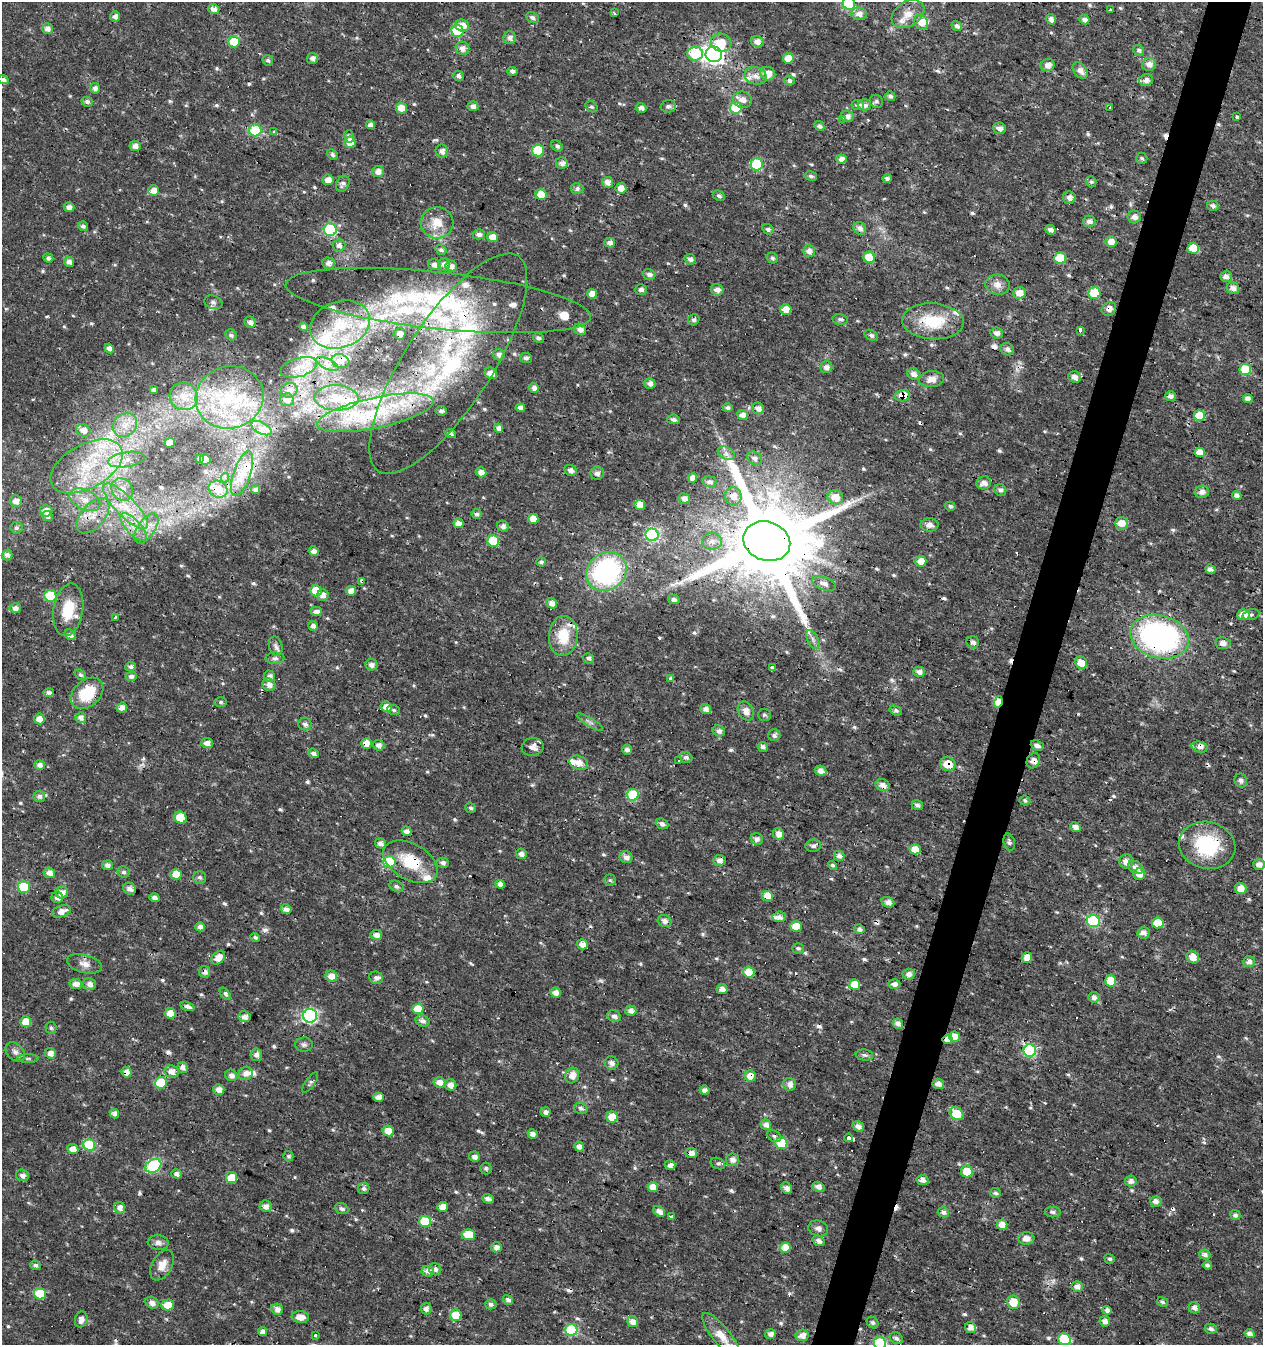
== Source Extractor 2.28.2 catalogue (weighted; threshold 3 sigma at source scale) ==
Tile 10 of 4 x 4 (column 2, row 3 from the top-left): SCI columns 1539-2799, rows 1345-2687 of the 5534 x 5379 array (HDU 1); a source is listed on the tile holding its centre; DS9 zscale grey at full resolution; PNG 1265 x 1347 px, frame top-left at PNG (2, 2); each listed source drawn as its Kron ellipse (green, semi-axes under 4 px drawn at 4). Shown black and unused: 4% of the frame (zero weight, under 3 of 4 exposures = <1% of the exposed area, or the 3 px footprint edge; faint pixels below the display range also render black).
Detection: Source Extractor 2.28.2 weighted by HDU 2 'WHT'; one run over the whole footprint, this tile lists its part. Background 0.0159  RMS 0.0022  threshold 0.00973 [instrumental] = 3 sigma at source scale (4.5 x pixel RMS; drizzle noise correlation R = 1.50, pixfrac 1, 0.0396/0.0396 arcsec/px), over >= 5 px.
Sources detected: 678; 1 too faint to see at this stretch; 20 cosmic-ray / hot-pixel residue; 1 long thin detection or spike segment (spike, bleed or trail) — neither listed nor drawn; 33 inside a brighter listed object's ellipse — not listed separately; of the other 623, all 500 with FLUX_AUTO >= 0.421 (the completeness limit of this list) listed and drawn (123 fainter detections not listed), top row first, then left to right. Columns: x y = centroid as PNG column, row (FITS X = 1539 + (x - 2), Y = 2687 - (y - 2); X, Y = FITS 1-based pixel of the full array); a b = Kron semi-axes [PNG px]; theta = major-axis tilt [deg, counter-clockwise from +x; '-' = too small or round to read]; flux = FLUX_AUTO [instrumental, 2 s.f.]
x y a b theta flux
849 3 6 6 - 22
214 9 6 5 - 1.3
1110 10 3 2 - 0.46
614 13 3 3 - 1.3
859 14 7 6 - 1.5
908 14 18 12 31 3
115 16 5 5 - 1.1
532 18 6 5 - 0.75
1051 19 5 4 - 1.2
1084 20 5 4 - 1
921 22 8 6 -55 2.2
462 25 7 6 - 1.9
957 26 5 5 - 0.71
47 29 5 5 - 1.3
457 31 6 6 - 13
510 38 6 6 - 0.93
234 42 6 5 - 7
721 42 10 9 - 3.4
757 42 6 6 - 1.3
462 48 7 6 - 1.4
1139 50 5 5 - 0.69
695 53 8 7 - 11
714 54 8 8 - 110
313 58 5 5 - 0.92
788 58 5 5 - 3.1
268 60 5 5 - 0.5
1149 64 7 6 - 1.2
1048 65 7 6 - 1.5
1080 70 9 6 -48 1.4
512 71 5 4 - 0.7
768 74 7 6 - 2.3
458 76 5 5 - 0.84
756 76 11 8 -14 1.6
3 80 5 4 - 0.62
1146 80 7 6 - 1.3
789 81 5 5 - 0.71
95 88 5 5 - 0.91
890 96 5 5 - 0.57
742 100 9 8 - 1.3
876 101 7 6 - 0.53
87 102 5 5 - 0.66
858 105 6 5 - 0.81
864 105 6 5 - 0.97
473 106 5 5 - 0.82
668 106 8 6 2 0.76
592 107 6 5 - 0.44
401 108 5 5 - 2.2
641 108 5 4 - 0.81
736 108 6 6 - 9.1
1110 108 3 3 - 0.76
847 116 6 5 - 1
1237 117 3 3 - 2.6
842 120 4 3 - 0.96
371 125 4 4 - 1.2
819 126 5 4 - 0.62
999 128 6 5 - 1
255 130 6 6 - 18
274 132 3 3 - 0.49
349 136 6 5 - 0.77
350 142 6 5 - 2.6
135 146 5 5 - 1.2
557 146 6 5 - 0.52
538 150 6 6 - 12
442 151 6 6 - 1.2
332 155 6 5 - 0.48
1142 158 5 5 - 0.45
841 159 5 4 - 1.3
562 163 6 5 - 0.99
757 164 6 6 - 17
378 172 6 5 - 1.5
811 176 6 4 -11 0.49
887 178 5 4 - 0.57
328 180 5 5 - 1.4
607 182 5 5 - 1.3
1091 182 6 5 - 0.43
343 184 8 6 60 0.77
621 188 5 5 - 2.1
577 189 6 5 - 0.75
154 190 5 5 - 1.7
541 194 5 5 - 4.4
719 196 6 4 -27 0.51
1069 197 6 6 - 1.2
1213 206 6 5 - 0.62
69 207 5 4 - 1
1134 217 7 6 - 1.1
1089 221 6 5 - 1.1
437 223 16 15 - 4
83 226 5 4 - 0.63
860 228 7 6 - 1.1
768 229 6 4 -27 0.63
330 230 6 6 - 22
1051 230 5 4 - 0.96
479 234 6 5 - 0.96
492 237 5 5 - 2
1111 241 5 5 - 2
610 243 5 5 - 1.1
339 245 6 6 - 1.1
1193 248 5 5 - 4.4
441 250 6 4 -34 0.51
809 251 6 6 - 1.2
869 257 6 5 - 5.6
48 258 5 4 - 0.7
772 258 6 5 - 0.42
1060 258 6 6 - 7.6
690 259 6 5 - 0.81
69 262 5 5 - 1.2
328 263 6 6 - 1.1
444 264 6 6 - 1.2
434 265 6 5 - 1.2
451 266 6 5 - 1.2
649 274 6 5 - 0.86
1226 277 6 5 - 1
998 285 12 10 -6 1.8
1233 288 6 5 - 1.2
641 289 6 5 - 0.79
717 290 6 5 - 1.2
1019 293 6 6 - 2.1
1094 293 6 6 - 8
592 294 5 5 - 2.6
438 301 153 28 -6 42
213 302 9 6 -20 0.65
786 309 5 5 - 2.5
1109 309 7 6 - 1.2
840 319 8 5 -12 0.57
694 320 6 5 - 0.53
933 321 31 18 -4 9.4
250 322 6 5 - 1
340 324 31 23 21 11
303 327 4 4 - 0.84
580 329 6 5 - 1.2
1080 330 3 3 - 2.3
997 333 6 5 - 0.92
400 334 6 5 - 1.7
231 335 6 5 - 0.63
871 335 7 5 -32 0.52
538 338 5 5 - 0.72
109 348 5 4 - 0.95
1007 349 7 6 - 0.82
499 355 6 5 - 0.99
526 358 6 5 - 0.6
340 361 9 6 -16 1.2
327 364 12 5 -26 0.98
448 364 128 43 57 53
299 367 19 9 16 2.5
826 367 6 5 - 1
1245 369 6 5 - 6.8
491 373 6 5 - 2.1
914 374 7 5 -29 1.2
1074 377 6 5 - 1.3
932 379 12 8 4 1.5
650 383 5 5 - 1.1
534 388 5 5 - 1.2
153 390 4 4 - 0.61
289 390 8 7 - 1
184 396 14 13 - 3.1
902 396 7 5 12 3.8
1170 396 5 5 - 1.1
230 397 34 31 16 17
336 398 22 13 -2 4.5
1248 399 5 4 - 0.94
287 400 7 6 - 1.3
520 408 4 4 - 1.1
728 408 5 4 - 0.55
758 408 6 5 - 1.4
441 411 5 4 - 0.66
375 413 59 15 12 14
742 415 5 5 - 1.4
1199 415 5 5 - 5.5
673 419 6 4 -9 0.65
125 425 13 11 49 2.8
261 428 11 5 -27 1.2
499 428 4 4 - 0.98
83 430 7 6 - 1.6
450 433 5 4 - 0.86
170 443 5 5 - 2.5
1200 452 5 5 - 2.3
726 453 9 6 -30 0.88
200 458 4 4 - 0.9
755 458 8 6 -33 0.77
205 459 5 5 - 2.7
126 460 18 7 9 2.5
86 466 39 22 29 16
570 470 6 5 - 0.98
481 472 5 5 - 1.7
597 473 7 6 - 0.95
242 474 23 8 71 3.1
225 478 5 4 - 0.52
692 478 5 4 - 1.5
710 482 7 5 -7 0.79
984 483 7 6 - 1.3
122 489 12 10 -51 2.8
218 489 10 8 -26 2.8
256 490 4 3 - 0.84
1000 490 6 5 - 0.63
1202 492 7 6 - 1.1
1237 495 5 4 - 1
733 496 9 8 - 2.1
835 497 8 7 - 3.4
684 499 6 5 - 1.1
85 500 16 10 -26 3.1
16 501 6 6 - 1.4
640 505 5 5 - 2.4
126 506 30 10 -46 6.9
950 506 5 4 - 0.53
46 511 6 5 - 2
477 514 5 5 - 0.59
47 516 5 5 - 0.78
93 516 21 12 50 3.9
533 519 5 5 - 2.7
458 523 5 4 - 2.2
1121 523 6 6 - 2.1
929 525 9 6 0 1.3
503 526 6 5 - 1.1
133 527 18 7 -47 2.7
16 528 6 6 - 0.54
146 528 17 8 57 2.8
652 535 6 6 - 27
493 541 6 6 - 7.6
712 541 10 8 -1 1.4
767 541 24 19 -20 4100
314 551 5 4 - 1.1
7 555 5 5 - 0.78
921 561 5 5 - 2.5
541 562 5 4 - 0.62
1210 569 5 4 - 0.95
606 572 21 18 37 34
362 581 3 3 - 9.1
824 583 12 6 -20 1.2
316 591 6 5 - 5.7
351 591 5 5 - 1.8
323 595 6 5 - 1.2
50 596 6 6 - 12
674 599 6 4 -15 0.71
552 603 6 5 - 1.2
15 608 6 5 - 1.1
68 610 26 14 81 6.2
316 612 6 5 - 1.1
1243 615 6 5 - 2.8
1251 615 8 5 14 0.46
115 617 3 2 - 0.68
313 626 5 4 - 0.94
70 635 6 5 - 0.96
563 636 20 14 86 6.1
1160 637 30 21 -14 54
813 640 10 5 -64 0.78
973 642 6 6 - 0.94
1223 643 7 6 - 1.2
276 646 9 6 -75 0.74
275 658 9 5 0 0.59
589 658 5 5 - 0.51
1081 663 6 5 - 3
371 665 6 5 - 1
131 667 5 4 - 0.66
772 668 3 3 - 3.4
919 672 6 5 - 1.1
80 675 6 4 -42 0.47
131 676 5 4 - 0.74
270 676 6 5 - 1.2
670 679 4 3 - 1
269 685 6 6 - 1.3
49 693 5 4 - 0.66
87 693 18 13 41 7.9
221 702 6 5 - 0.44
998 702 6 4 74 4.2
386 707 5 5 - 1.8
122 708 5 5 - 1.6
706 709 5 5 - 1.1
394 710 6 5 - 0.43
746 711 10 8 -64 1.5
896 711 6 4 -28 0.49
764 715 6 6 - 0.48
81 718 5 5 - 1.1
39 719 5 5 - 1.6
590 722 15 3 -31 0.69
305 724 6 6 - 0.82
719 731 6 5 - 0.91
774 735 6 6 - 0.66
207 743 6 5 - 1.3
366 743 5 5 - 2
379 745 6 5 - 1.1
1037 745 7 5 -23 0.89
533 747 11 9 9 1.6
763 747 5 4 - 0.61
1200 747 8 5 -15 1.1
627 749 5 5 - 0.77
313 753 5 4 - 0.72
686 757 6 5 - 0.6
679 760 3 3 - 0.49
1033 761 8 6 61 1.3
579 763 9 7 -21 1.8
948 764 8 6 -19 3.8
39 765 5 5 - 1.2
821 771 6 5 - 1.1
1241 780 7 6 - 0.77
883 785 7 6 - 1.4
633 795 6 6 - 13
39 796 6 5 - 0.75
1025 801 5 5 - 0.46
917 805 6 5 - 0.7
471 808 5 5 - 0.45
180 818 6 5 - 6.6
662 824 6 5 - 0.69
1075 827 5 4 - 1.1
407 831 5 4 - 1.1
778 834 6 5 - 1.7
757 839 6 6 - 0.86
1009 842 9 5 -74 0.56
380 843 5 5 - 1
1207 845 28 23 -14 15
813 846 8 6 12 0.92
915 849 5 5 - 3.2
521 854 5 5 - 1.1
839 856 5 5 - 1
626 857 6 6 - 1.1
719 860 6 5 - 1.1
1126 861 7 7 - 1.4
389 862 6 6 - 10
410 862 29 18 -29 7.8
443 863 6 5 - 0.72
1259 864 6 5 - 1.3
107 865 5 5 - 0.97
833 865 5 4 - 0.45
1136 867 8 5 -30 1.2
123 872 6 5 - 0.49
49 873 6 5 - 1.4
176 874 5 5 - 3.6
1139 874 6 6 - 1.7
200 877 6 6 - 0.5
610 880 6 5 - 0.42
500 884 5 4 - 1.2
396 886 7 5 -27 0.61
24 887 6 6 - 9.9
1241 888 6 5 - 2.1
130 889 6 5 - 0.99
62 892 6 6 - 1.5
767 896 5 5 - 4
57 897 6 5 - 0.98
154 898 5 4 - 0.95
888 902 6 5 - 1.2
286 909 5 5 - 1
61 911 9 5 18 1.7
779 917 6 5 - 1.1
665 921 7 6 - 1.1
1093 921 6 6 - 21
1158 923 6 5 - 4.4
796 926 6 5 - 3
200 927 4 4 - 1.2
859 929 5 4 - 0.67
1143 933 6 5 - 1.2
376 935 5 5 - 1.3
255 937 5 4 - 0.5
582 944 5 5 - 1.5
798 948 6 5 - 0.46
1027 957 5 5 - 1.8
1193 957 6 6 - 1.9
218 958 8 5 47 2.4
1249 962 6 5 - 1.1
85 964 18 9 -14 1.7
205 972 6 5 - 1
749 972 5 5 - 4.6
909 974 6 5 - 1.1
331 976 6 5 - 2.2
376 978 7 6 - 0.86
1110 981 5 5 - 4.6
76 984 6 5 - 1.6
89 984 7 6 - 1.2
855 984 5 5 - 4.1
894 984 6 5 - 1.1
722 989 5 5 - 1.3
556 992 5 5 - 1.4
225 994 7 4 -53 0.61
1094 997 5 5 - 1
187 1006 7 4 -20 0.9
418 1009 5 5 - 5.8
631 1011 5 5 - 1
170 1013 5 5 - 3.5
310 1016 7 7 - 39
614 1016 7 5 -28 0.89
245 1017 6 5 - 1.3
422 1021 7 5 -23 0.87
26 1022 5 5 - 3.5
898 1024 5 5 - 1.2
51 1028 6 5 - 0.43
955 1036 5 5 - 2.5
948 1039 5 5 - 1.4
304 1045 9 7 1 0.67
1030 1051 6 6 - 27
15 1052 11 8 -45 0.98
50 1053 6 5 - 1.4
256 1055 6 6 - 0.99
864 1055 9 5 -8 0.56
28 1058 10 4 1 0.44
611 1063 7 6 - 0.97
183 1067 5 5 - 1.1
172 1071 7 6 - 1.5
127 1072 5 5 - 1.5
246 1073 7 6 - 1.3
231 1075 6 5 - 0.95
572 1075 8 7 - 1.8
750 1076 6 5 - 2.3
440 1082 6 5 - 1.6
161 1083 6 6 - 9.9
310 1083 12 4 54 0.51
790 1084 6 6 - 1.3
938 1084 6 5 - 1.3
450 1085 6 5 - 1.5
219 1089 5 5 - 1.4
704 1090 5 4 - 1.1
379 1097 5 4 - 1.3
581 1108 7 5 -19 0.63
546 1112 5 5 - 0.91
114 1113 5 4 - 1
956 1113 7 6 - 5
612 1117 5 5 - 4.2
766 1125 5 5 - 1.2
858 1126 6 5 - 1.1
388 1131 5 5 - 2.7
532 1134 5 4 - 1.1
774 1136 7 5 -28 0.53
849 1138 4 3 - 7
781 1143 6 6 - 9.6
89 1145 6 6 - 14
579 1146 5 4 - 1.1
73 1149 5 5 - 1.8
691 1153 6 5 - 1.3
288 1156 5 5 - 0.45
474 1157 5 5 - 1
732 1160 6 6 - 1.1
718 1163 7 5 -23 0.49
670 1165 5 5 - 1.1
153 1166 8 6 29 21
486 1168 6 5 - 0.44
967 1171 6 6 - 3.5
176 1174 5 4 - 0.92
22 1175 6 5 - 1.1
231 1178 5 5 - 4.2
923 1180 6 5 - 1.1
1131 1181 6 5 - 1.1
653 1187 5 5 - 2.4
818 1187 6 5 - 0.97
364 1188 6 5 - 0.66
787 1188 6 5 - 1.2
995 1193 5 5 - 0.59
488 1199 6 4 -22 0.91
1156 1201 5 5 - 1.1
266 1206 6 5 - 1.3
443 1207 5 5 - 2.6
120 1208 6 5 - 1.5
342 1209 7 5 -21 0.6
659 1211 6 4 -38 1.3
943 1212 6 5 - 0.82
1053 1212 8 5 -2 0.61
1235 1215 5 5 - 0.57
671 1217 4 3 - 2.5
425 1221 6 5 - 10
1002 1225 5 5 - 1.7
818 1228 10 7 -17 0.87
468 1235 6 5 - 5
1026 1238 8 6 4 1.6
819 1241 6 5 - 0.87
158 1243 10 7 -6 0.88
496 1247 5 5 - 1.1
785 1248 5 5 - 4.4
1205 1255 5 5 - 0.84
1110 1259 5 4 - 0.46
36 1265 5 4 - 0.64
162 1265 16 10 61 2.3
1207 1265 4 4 - 0.48
435 1269 6 6 - 0.75
427 1271 6 5 - 1.2
1077 1287 5 5 - 1.1
40 1294 6 5 - 8.3
508 1300 5 4 - 0.76
1014 1302 7 6 - 3.8
1162 1302 6 4 -31 0.46
152 1303 7 5 -32 1.2
491 1304 5 5 - 0.72
168 1305 6 5 - 2.8
1194 1308 6 5 - 0.96
277 1309 6 5 - 1.3
426 1309 6 5 - 1.2
1107 1310 5 4 - 0.88
456 1315 6 5 - 4.7
300 1317 8 6 -4 2
81 1319 8 6 74 1.2
1105 1321 5 5 - 1.2
632 1322 5 5 - 1.5
873 1323 6 5 - 0.51
970 1328 6 5 - 1.4
1211 1329 6 5 - 0.68
571 1330 6 6 - 17
263 1332 4 4 - 1.2
771 1334 5 4 - 0.95
1250 1334 5 4 - 0.96
315 1335 3 3 - 0.87
802 1335 6 5 - 1.5
722 1336 29 9 -52 3.4
896 1338 7 5 -34 0.65
1064 1339 6 5 - 9.8
880 1343 6 6 - 19
Overlapping masked pixels (flux is a lower limit): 26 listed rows (the first 20) at x y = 255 130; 1109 309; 933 321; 448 364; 902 396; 375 413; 218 489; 733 496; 93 516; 767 541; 362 581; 1160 637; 87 693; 998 702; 366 743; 1200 747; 1033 761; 948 764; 883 785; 1207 845
Isophote crosses this tile's border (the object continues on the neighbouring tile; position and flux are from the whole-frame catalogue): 4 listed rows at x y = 849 3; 3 80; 722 1336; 880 1343
Unlisted compact peaks at least as high as the median listed source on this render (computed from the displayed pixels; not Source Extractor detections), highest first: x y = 265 930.